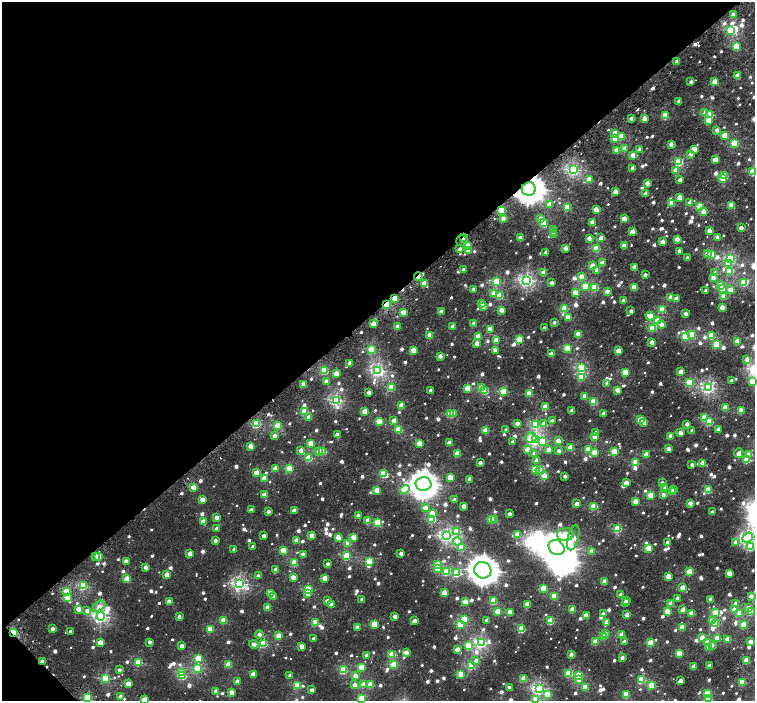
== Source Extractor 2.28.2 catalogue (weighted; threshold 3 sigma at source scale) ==
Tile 5 of 4 x 4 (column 1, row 2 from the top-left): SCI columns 45-1549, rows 3015-4411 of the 6115 x 6089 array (HDU 1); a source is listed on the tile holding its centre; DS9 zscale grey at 2 x 2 block average (1 PNG px = mean of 2 x 2 image px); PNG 757 x 703 px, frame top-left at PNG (2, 2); each listed source drawn as its Kron ellipse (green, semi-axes under 4 px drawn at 4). Shown black and unused: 45% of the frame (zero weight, under 2 of 3 exposures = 3% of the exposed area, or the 3 px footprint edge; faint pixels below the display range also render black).
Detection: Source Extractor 2.28.2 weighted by HDU 2 'WHT'; one run over the whole footprint, this tile lists its part. Background 0.00192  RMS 0.0022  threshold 0.0101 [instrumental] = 3 sigma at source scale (4.5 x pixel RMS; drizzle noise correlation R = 1.50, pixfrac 1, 0.0396/0.0396 arcsec/px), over >= 5 px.
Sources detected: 1055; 1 too faint to see at this stretch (2 x 2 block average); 11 inside a brighter object's white glare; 7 cosmic-ray / hot-pixel residue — neither listed nor drawn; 1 coinciding with a brighter row at this scale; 7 inside a brighter listed object's ellipse — not listed separately; of the other 1028, all 500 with FLUX_AUTO >= 2.86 (the completeness limit of this list) listed and drawn (528 fainter detections not listed), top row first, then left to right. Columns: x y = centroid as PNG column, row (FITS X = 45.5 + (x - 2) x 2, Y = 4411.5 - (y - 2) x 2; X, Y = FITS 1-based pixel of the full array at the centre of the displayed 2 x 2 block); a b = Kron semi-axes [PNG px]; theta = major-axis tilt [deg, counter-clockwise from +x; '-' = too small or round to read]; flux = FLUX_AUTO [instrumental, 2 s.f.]
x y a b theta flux
733 14 2 2 - 4
730 30 3 3 - 32
736 46 3 3 - 19
677 62 2 2 - 4.7
738 76 3 2 - 10
691 82 2 2 - 3.8
715 82 3 3 - 11
679 101 2 2 - 2.9
705 113 3 3 - 3.6
710 115 3 3 - 22
665 116 3 3 - 20
631 118 2 2 - 3
644 118 3 2 - 6.9
709 120 3 3 - 8.6
717 130 2 2 - 3.7
615 133 3 3 - 7.9
621 136 3 3 - 17
725 136 3 3 - 14
615 139 3 3 - 4.8
734 143 3 3 - 28
671 144 3 2 - 4.4
624 149 3 3 - 6
639 149 2 2 - 3.7
694 149 3 3 - 9.2
616 150 3 2 - 5.8
691 154 3 3 - 3.1
633 155 3 2 - 9.2
715 160 4 3 - 8.4
679 162 3 3 - 34
633 168 2 2 - 6
573 170 3 3 - 88
676 170 3 2 - 5
752 172 3 3 - 19
725 176 3 3 - 13
723 178 3 3 - 14
589 179 3 3 - 9.3
680 180 2 2 - 4.5
647 183 2 2 - 5.4
529 189 7 6 - 740
615 191 2 2 - 6.8
645 194 2 2 - 3.5
680 197 3 2 - 8.6
672 203 3 3 - 8.2
690 203 2 2 - 4.8
550 204 3 3 - 8.2
731 205 3 3 - 15
700 206 3 3 - 19
567 207 3 3 - 24
502 210 3 3 - 26
596 210 3 2 - 9.6
703 211 3 2 - 5.4
503 219 2 2 - 4.6
541 219 3 3 - 6.1
624 219 3 3 - 8.6
543 223 3 3 - 17
592 223 2 2 - 7.4
741 228 2 2 - 5.2
553 230 3 2 - 8.4
632 231 3 2 - 6
709 231 2 2 - 6.1
554 232 2 2 - 3
554 235 3 2 - 3
717 237 2 2 - 3.6
464 238 3 2 - 4.7
520 238 2 2 - 8.8
589 238 2 2 - 4.9
601 238 2 2 - 4.7
677 239 2 2 - 6.5
461 241 6 5 - 3.1
663 242 2 2 - 6.1
468 246 3 2 - 10
624 246 2 2 - 7.2
565 248 2 2 - 4.6
596 248 3 3 - 22
460 249 2 2 - 3
468 251 3 3 - 4
679 251 2 2 - 4.6
546 252 2 2 - 4.3
707 253 3 3 - 4.8
712 255 3 3 - 22
687 258 2 2 - 3.4
731 259 3 3 - 46
602 263 2 2 - 6.3
728 264 3 3 - 13
593 266 3 3 - 8.2
634 267 2 2 - 6
464 270 2 2 - 4.5
597 270 2 2 - 4.1
730 271 4 3 - 15
544 272 2 2 - 7.3
715 273 3 2 - 4
645 275 2 2 - 3.5
418 277 4 2 - 5.9
582 277 3 3 - 12
713 278 2 2 - 4.6
527 280 4 3 - 100
496 282 3 3 - 32
552 283 2 2 - 3.7
744 283 3 3 - 26
424 284 3 3 - 11
721 285 3 3 - 15
585 286 3 3 - 25
595 287 3 3 - 19
634 287 3 3 - 13
473 289 2 2 - 3.6
722 289 3 3 - 17
731 290 3 2 - 8.2
607 291 3 2 - 3.8
706 291 2 2 - 3.4
494 293 3 3 - 5.1
575 293 3 3 - 9.1
500 296 3 3 - 15
670 297 2 2 - 5.5
724 297 3 2 - 6.3
395 299 3 3 - 15
676 299 2 2 - 6.4
623 300 2 2 - 3
482 304 2 2 - 6.1
387 305 3 2 - 23
483 306 2 2 - 3.6
722 307 3 2 - 6
565 308 3 3 - 20
501 310 3 2 - 7.2
662 310 3 3 - 19
631 311 2 2 - 3.1
403 312 3 2 - 7.8
441 312 2 2 - 5.8
686 314 2 2 - 4.7
650 316 4 3 - 7.3
568 317 3 3 - 8.4
657 321 3 3 - 9.4
554 322 2 2 - 3
374 324 2 2 - 8.2
474 324 2 2 - 4.6
662 324 3 3 - 2.9
397 327 3 2 - 7.7
453 327 2 2 - 6.6
544 328 2 2 - 3.2
653 328 3 3 - 19
490 329 3 2 - 8.9
579 334 3 3 - 16
430 335 3 3 - 12
692 335 3 3 - 18
478 336 3 3 - 11
711 336 3 3 - 17
685 337 3 3 - 22
496 340 3 3 - 9.7
519 340 3 3 - 17
738 341 3 3 - 13
652 342 2 2 - 5.3
477 344 3 2 - 8
716 344 3 3 - 17
567 348 3 3 - 21
371 349 3 3 - 37
413 350 3 3 - 9.3
495 350 2 2 - 4.7
619 351 3 3 - 11
551 354 2 2 - 7.5
440 356 2 2 - 5.1
747 359 3 3 - 4
350 363 2 2 - 5
581 368 3 3 - 49
325 371 3 3 - 19
378 371 4 3 - 91
681 372 3 2 - 7.4
625 373 3 3 - 19
336 374 3 3 - 9.8
581 378 3 3 - 16
731 380 2 2 - 3.2
326 381 2 2 - 4.1
753 381 3 3 - 18
690 383 3 3 - 31
303 384 3 2 - 7.8
607 384 2 2 - 4.4
391 388 3 3 - 22
467 388 3 3 - 14
481 388 3 3 - 12
709 388 3 3 - 80
431 390 2 2 - 2.9
618 390 3 3 - 12
485 391 3 3 - 16
503 392 3 3 - 23
369 393 2 2 - 3.8
529 394 4 3 - 13
584 396 2 2 - 4.4
336 400 3 3 - 69
594 401 3 3 - 22
401 406 3 3 - 10
545 407 3 3 - 13
725 407 3 2 - 11
572 411 2 2 - 5.9
741 411 3 3 - 13
305 412 3 3 - 21
365 412 3 3 - 14
451 414 3 2 - 12
453 414 3 2 - 13
604 414 2 2 - 5.4
309 417 2 2 - 4.9
704 418 3 3 - 17
640 420 3 3 - 14
394 421 2 2 - 5.6
552 421 2 2 - 3.2
379 422 3 3 - 17
644 422 3 3 - 7.7
710 422 3 3 - 15
517 423 2 2 - 4.7
257 424 3 3 - 37
536 424 3 3 - 39
544 424 3 3 - 6.2
687 424 2 2 - 3.7
278 425 3 3 - 19
718 429 2 2 - 4.1
399 430 3 3 - 20
486 430 3 3 - 15
506 430 2 2 - 3.5
692 431 2 2 - 2.9
596 433 3 2 - 4.1
680 433 2 2 - 7
337 435 2 2 - 6.2
274 436 2 2 - 5.2
671 436 3 2 - 7.4
595 437 3 3 - 13
531 438 5 5 - 6.4
536 439 4 4 - 81
543 441 4 3 - 20
558 441 2 2 - 5.5
512 442 2 2 - 2.9
311 443 3 3 - 11
419 443 3 3 - 12
449 443 3 2 - 6.9
251 446 2 2 - 7
570 448 3 3 - 12
588 449 3 3 - 9.5
668 449 2 2 - 6.3
301 450 3 2 - 5.4
527 450 3 3 - 10
548 450 3 3 - 4.7
319 451 3 3 - 3.6
323 451 3 3 - 20
559 451 2 2 - 3.2
614 452 3 3 - 20
595 453 3 3 - 12
738 453 5 3 - 5.2
457 454 3 3 - 12
534 454 3 3 - 3.1
646 454 3 3 - 7.8
749 455 3 3 - 6.2
309 458 3 3 - 20
747 460 3 3 - 20
537 461 3 3 - 3.1
480 463 2 2 - 3.9
636 463 3 3 - 18
703 463 3 3 - 9.5
692 465 2 2 - 3.5
275 469 3 2 - 8.2
289 469 3 3 - 21
535 469 3 3 - 24
540 471 4 3 - 3.2
257 473 3 3 - 12
383 473 3 3 - 15
544 476 3 3 - 15
565 476 2 2 - 3.1
264 478 4 2 - 5.5
450 478 3 3 - 10
470 479 2 2 - 6.4
626 483 3 2 - 8.8
662 483 2 2 - 3.3
424 484 8 7 - 410
194 487 4 2 - 8.4
665 487 2 2 - 3.1
405 489 5 3 - 29
673 489 2 2 - 3.3
377 490 3 2 - 9.7
708 490 3 3 - 19
673 492 2 2 - 6.9
265 495 3 3 - 8.9
651 495 3 3 - 19
663 495 2 2 - 3.9
202 500 3 2 - 7.4
454 500 2 2 - 3.9
635 501 2 2 - 8.8
690 503 2 2 - 6.1
577 504 2 2 - 6.5
464 506 2 2 - 5.7
594 506 3 3 - 20
425 508 3 3 - 5.7
251 510 2 2 - 2.9
294 510 3 2 - 3.6
268 511 3 2 - 3.8
712 512 2 2 - 2.9
432 513 3 3 - 12
509 514 2 2 - 3.3
358 515 2 2 - 4.4
216 517 2 2 - 4.8
432 519 3 3 - 27
368 520 3 2 - 6.1
491 520 3 3 - 15
494 520 3 2 - 9.2
203 521 3 2 - 7.2
377 523 3 3 - 24
217 529 2 2 - 3.9
618 529 3 3 - 28
457 531 4 3 - 23
518 535 3 3 - 10
566 535 8 6 9 17
263 536 2 2 - 3.8
312 536 2 2 - 6.9
447 536 4 4 - 82
338 537 3 3 - 9.5
354 537 3 3 - 10
573 538 13 5 75 12
748 538 6 4 40 94
296 540 2 2 - 5.2
215 541 2 2 - 3.4
457 541 4 4 - 4.3
668 542 2 2 - 5.2
736 542 3 3 - 4.1
347 544 3 3 - 3.7
253 546 2 2 - 3.3
461 547 3 3 - 21
751 547 3 3 - 16
557 548 8 7 - 610
649 548 3 3 - 16
234 549 2 2 - 3.1
283 551 3 3 - 15
591 551 3 2 - 4.8
401 553 2 2 - 3.5
190 554 3 2 - 7.6
303 554 2 2 - 3.3
95 556 3 2 - 6.7
99 556 3 2 - 6.7
347 556 3 3 - 28
126 561 2 2 - 5.3
369 561 3 3 - 27
294 563 3 3 - 16
328 564 2 2 - 3
438 565 3 3 - 21
146 567 2 2 - 4.8
437 568 3 2 - 10
276 570 3 2 - 7
483 570 9 8 - 660
446 572 3 3 - 20
689 572 3 3 - 15
457 573 3 3 - 27
729 573 3 2 - 8.9
167 575 3 3 - 9.4
258 576 2 2 - 3.5
668 576 3 3 - 13
293 577 3 3 - 7.4
325 578 3 3 - 9.8
127 579 3 3 - 11
605 582 3 2 - 9.4
239 584 4 3 - 89
83 586 4 3 - 36
543 588 3 3 - 17
683 588 3 3 - 13
308 589 3 3 - 25
67 591 3 3 - 19
271 593 3 3 - 12
444 593 3 3 - 11
308 594 3 3 - 5.6
621 595 2 2 - 4.6
554 596 3 3 - 15
751 596 2 2 - 4.4
274 597 3 2 - 3.4
67 598 4 3 - 12
677 598 2 2 - 3.6
710 599 2 2 - 5.2
362 600 2 2 - 4.5
327 601 2 2 - 5.2
494 601 3 3 - 17
626 601 2 2 - 3.5
169 602 3 2 - 8
465 602 3 2 - 8.7
625 603 2 2 - 3
671 603 3 2 - 8.2
331 604 3 2 - 7.4
527 604 3 3 - 13
736 604 2 2 - 6
99 606 7 4 37 3.7
268 608 3 3 - 8.2
748 608 3 2 - 5.1
78 609 3 3 - 7.8
573 610 3 3 - 12
682 610 3 2 - 3.1
734 610 3 3 - 4
87 611 3 3 - 3.5
667 611 3 3 - 8.9
752 611 3 3 - 18
498 612 3 3 - 14
510 612 3 2 - 9.9
692 613 3 3 - 12
715 613 3 3 - 17
603 614 2 2 - 3.9
739 614 3 3 - 13
586 615 3 2 - 7.6
627 615 2 2 - 7.2
101 616 4 4 - 95
179 617 2 2 - 3.3
395 617 2 2 - 4.7
464 619 3 3 - 26
224 620 3 3 - 16
712 620 3 3 - 5.1
415 621 2 2 - 4.5
487 621 2 2 - 4
551 621 3 3 - 22
607 622 2 2 - 7
315 623 3 3 - 19
716 623 3 3 - 15
375 624 3 3 - 18
460 624 3 3 - 23
743 625 3 3 - 19
357 627 2 2 - 6.1
682 628 3 3 - 14
52 629 2 2 - 3.2
210 629 3 3 - 17
522 629 3 3 - 21
70 632 2 2 - 2.9
13 633 4 2 - 26
259 634 4 3 - 3.5
605 634 2 2 - 4.1
622 635 3 3 - 9.9
279 636 3 3 - 13
604 636 3 3 - 17
702 638 3 3 - 8.7
717 638 3 3 - 13
313 639 2 2 - 2.9
728 639 3 3 - 13
149 642 2 2 - 3.4
595 642 3 3 - 11
624 642 2 2 - 4.1
751 642 2 2 - 7
100 643 3 3 - 9.6
481 643 4 3 - 69
651 643 3 3 - 22
707 643 3 3 - 12
254 644 4 3 - 3.6
264 644 3 3 - 27
712 645 3 2 - 3.2
182 646 2 2 - 5.8
302 646 3 2 - 8.1
469 646 4 3 - 20
709 648 2 2 - 3.4
457 649 3 2 - 5
406 652 4 2 - 6.1
679 653 3 3 - 17
392 654 3 3 - 15
367 655 2 2 - 4.3
571 655 2 2 - 3.7
198 658 3 3 - 20
622 658 2 2 - 4.8
747 660 3 3 - 16
42 661 2 2 - 4
476 661 3 3 - 3.9
138 663 3 3 - 24
229 665 3 3 - 16
394 665 3 3 - 23
471 665 3 3 - 31
694 666 2 2 - 7
709 666 2 2 - 4.5
361 667 3 3 - 14
198 668 3 3 - 31
119 670 2 2 - 3.4
343 670 3 3 - 30
181 672 3 3 - 19
569 673 3 3 - 21
254 674 3 3 - 11
461 674 3 3 - 16
579 675 3 3 - 20
183 676 3 3 - 22
290 676 2 2 - 3.7
355 676 3 3 - 8.6
106 678 3 3 - 36
524 679 3 3 - 15
578 679 3 3 - 3.6
641 680 3 3 - 24
680 681 2 2 - 6.2
237 682 2 2 - 5.6
742 682 3 3 - 24
128 684 3 2 - 8
363 684 3 3 - 6.3
297 685 3 3 - 22
354 685 3 2 - 4.9
370 685 3 3 - 14
652 685 3 3 - 24
585 687 3 3 - 18
510 688 3 2 - 4.1
539 689 4 3 - 75
312 690 2 2 - 3.6
216 691 2 2 - 6.5
232 692 3 3 - 8.3
547 694 3 3 - 12
626 694 3 3 - 16
707 694 3 3 - 19
121 696 2 2 - 6
87 698 3 3 - 24
361 698 3 3 - 18
535 699 3 3 - 7.2
709 699 3 3 - 14
144 700 3 3 - 10
Overlapping masked pixels (flux is a lower limit): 9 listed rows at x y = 529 189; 464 238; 461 241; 418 277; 395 299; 387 305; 257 424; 13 633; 42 661
Isophote crosses this tile's border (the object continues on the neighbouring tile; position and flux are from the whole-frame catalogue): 8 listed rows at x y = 752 172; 753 381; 748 538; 752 611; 361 698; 535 699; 709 699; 144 700